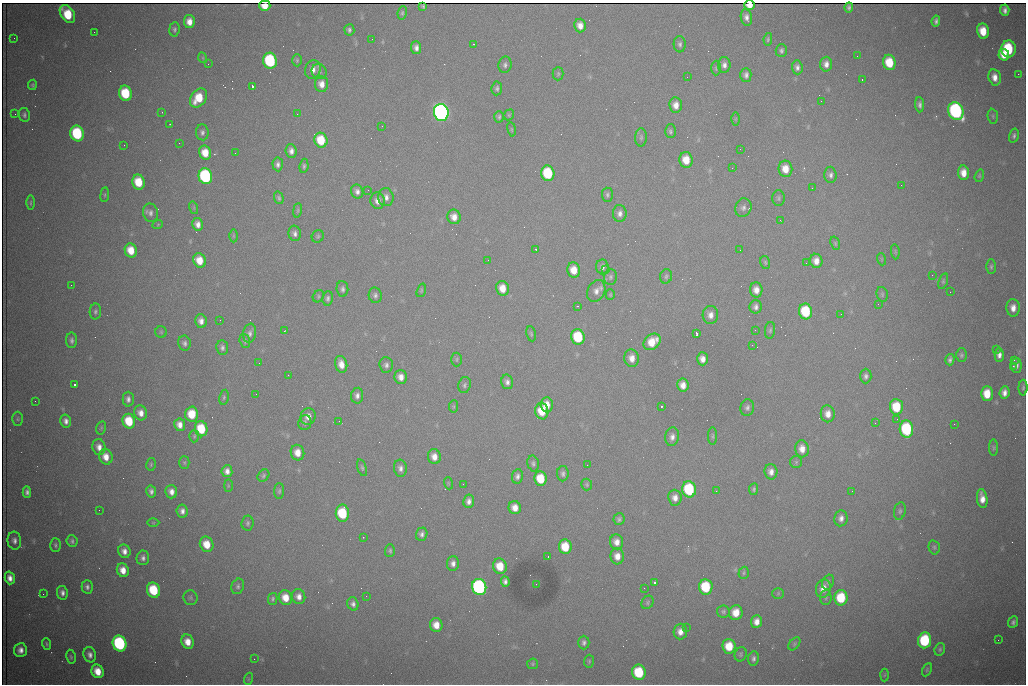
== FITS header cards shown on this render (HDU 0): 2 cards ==
NAXIS1  =                 1024 /fastest changing axis
NAXIS2  =                  682 /next to fastest changing axis

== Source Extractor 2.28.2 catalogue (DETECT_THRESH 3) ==
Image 1024 x 682 px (HDU 0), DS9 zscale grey, 1 PNG px = 1 image px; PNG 1028 x 686 px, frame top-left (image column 1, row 682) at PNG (2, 3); each listed source drawn as its Kron ellipse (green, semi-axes under 4 px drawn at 4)
Background 2810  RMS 33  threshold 99.1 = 3 sigma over >= 5 px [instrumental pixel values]
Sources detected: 333; all 333 listed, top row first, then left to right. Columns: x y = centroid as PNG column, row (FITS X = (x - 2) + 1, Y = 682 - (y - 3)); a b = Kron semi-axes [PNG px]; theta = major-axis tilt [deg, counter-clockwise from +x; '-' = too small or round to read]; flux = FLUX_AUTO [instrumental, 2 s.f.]
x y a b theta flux
749 5 5 4 - 2.3e+04
265 6 6 5 - 2.7e+04
423 6 4 3 - 1.9e+03
849 7 5 4 - 3.9e+03
1005 10 6 4 -85 9.1e+03
402 13 7 4 80 4.0e+03
67 14 10 6 -56 7.7e+04
746 17 8 5 -81 1.0e+04
936 21 5 4 - 6.0e+03
189 22 6 5 - 2.0e+04
580 25 7 6 - 1.7e+04
174 29 7 5 85 4.8e+03
349 30 5 5 - 5.9e+03
983 31 7 6 - 4.4e+04
94 32 2 2 - 1.1e+03
14 38 2 2 - 1.2e+03
372 39 2 2 - 9.7e+02
768 39 6 4 80 3.6e+03
474 44 2 2 - 1.5e+03
680 44 8 6 -88 6.4e+03
416 48 6 5 - 1.0e+04
1008 49 8 7 - 1.4e+05
781 51 6 5 - 5.2e+03
1004 55 6 5 - 2.8e+04
857 56 2 2 - 2.0e+03
203 58 5 3 - 2.0e+03
297 60 6 5 - 3.4e+03
270 61 8 6 -77 2.3e+05
889 62 8 6 -78 6.3e+04
208 64 3 2 - 2.9e+03
826 64 7 6 - 1.3e+04
505 65 8 6 78 7.0e+03
724 65 8 6 88 1.0e+04
797 67 7 5 -86 8.3e+03
716 68 7 5 90 3.8e+03
313 70 9 7 74 1.4e+04
319 72 8 7 - 5.8e+03
558 74 7 5 89 3.8e+03
1018 74 2 2 - 1.4e+04
746 75 7 5 -89 8.3e+03
687 77 2 2 - 8.7e+02
995 77 8 6 -78 1.9e+04
862 79 3 2 - 5.6e+03
321 84 8 6 -83 1.8e+04
32 85 5 4 - 3.4e+03
252 86 3 3 - 1.0e+05
497 88 7 5 85 5.5e+03
125 93 8 6 -77 9.4e+04
198 98 10 7 53 6.1e+04
821 101 2 2 - 1.4e+03
676 105 7 6 - 1.9e+04
920 105 7 4 -87 7.6e+03
956 111 9 7 -67 5.6e+05
162 112 2 2 - 1.3e+03
441 112 8 7 - 1.2e+06
15 114 2 2 - 8.6e+02
297 114 2 2 - 2.6e+03
24 115 7 5 -81 5.6e+03
509 115 6 5 - 2.9e+03
993 116 7 5 -83 3.7e+03
499 117 6 5 - 4.7e+03
735 119 6 4 89 3.0e+03
170 124 3 2 - 2.6e+03
382 126 3 2 - 1.9e+03
512 129 7 3 -81 2.5e+03
670 131 7 5 89 5.0e+03
202 132 8 6 -84 7.7e+03
77 133 8 6 -75 1.8e+05
1014 136 7 5 75 5.9e+03
641 137 9 6 89 6.0e+03
321 140 7 6 - 6.6e+04
179 143 2 2 - 4.1e+03
124 145 2 2 - 1.8e+03
740 149 2 2 - 2.7e+03
291 151 7 5 -84 1.2e+04
205 153 7 6 - 3.6e+04
235 153 2 2 - 1.4e+03
686 160 8 6 -79 3.8e+04
278 164 7 5 -85 8.2e+03
304 166 7 4 83 4.6e+03
732 168 2 2 - 9.0e+02
785 169 8 7 - 3.1e+04
548 173 8 6 -77 1.3e+05
963 173 7 5 -84 2.4e+04
830 175 8 6 -88 8.0e+03
205 176 8 7 - 3.5e+05
979 176 6 4 72 3.1e+03
138 182 7 6 - 5.6e+04
901 185 2 2 - 1.7e+03
812 188 2 2 - 3.0e+03
368 190 2 2 - 8.4e+03
357 192 7 6 - 1.0e+04
105 195 7 3 82 3.0e+03
607 195 7 5 -86 5.1e+03
386 197 9 7 -81 1.3e+04
279 198 6 4 -73 4.6e+03
779 198 7 6 - 4.7e+03
378 201 8 7 - 1.6e+04
31 203 7 3 89 3.0e+03
194 208 6 4 -73 2.7e+03
743 208 9 8 - 9.6e+03
297 210 7 3 81 3.1e+03
151 213 9 7 -79 9.2e+03
620 213 8 6 89 1.1e+04
454 217 7 6 - 1.9e+04
780 220 3 2 - 2.2e+03
158 224 5 3 - 1.9e+03
198 224 6 5 - 1.3e+04
295 233 8 6 -77 8.9e+03
233 236 6 4 90 2.9e+03
318 236 6 5 - 3.8e+03
835 243 7 4 -72 3.2e+03
536 249 3 3 - 2.5e+03
131 250 7 6 - 3.7e+04
740 250 2 2 - 1.1e+03
895 252 8 3 -85 2.8e+03
881 259 6 4 -71 2.4e+03
199 260 7 6 - 3.6e+04
488 260 3 2 - 2.3e+03
816 261 7 6 - 1.9e+04
765 262 6 5 - 3.4e+03
806 263 2 2 - 1.4e+03
602 267 7 6 - 8.6e+03
991 267 7 5 89 4.4e+03
574 270 7 6 - 3.2e+04
606 270 2 2 - 1.6e+03
932 275 2 2 - 1.1e+03
666 276 7 6 - 4.8e+03
610 277 8 6 88 5.8e+03
943 281 8 4 72 3.9e+03
71 285 2 2 - 7.2e+03
502 288 7 6 - 3.0e+04
342 289 8 6 -84 6.8e+03
421 290 7 4 71 3.0e+03
756 290 7 6 - 1.8e+04
596 291 11 8 64 1.6e+04
950 292 2 2 - 9.2e+02
882 294 7 5 -76 4.2e+03
375 295 8 6 -77 6.9e+03
610 295 5 4 - 2.8e+03
318 296 6 5 - 3.6e+03
328 298 7 5 82 6.1e+03
878 304 2 2 - 1.1e+03
577 306 3 2 - 1.3e+03
756 307 6 6 - 8.2e+03
1013 308 9 6 -88 1.9e+04
806 311 8 6 -81 1.2e+05
95 312 8 5 87 5.6e+03
841 314 3 2 - 2.7e+03
710 315 9 8 - 1.5e+04
220 320 2 2 - 9.4e+02
201 321 7 5 -77 1.3e+04
755 330 3 2 - 1.5e+03
770 330 8 5 81 4.6e+03
284 331 4 2 - 1.4e+03
161 332 5 5 - 3.1e+03
250 333 10 6 81 9.3e+03
531 334 7 4 -79 3.8e+03
697 334 4 3 - 7.0e+03
578 337 8 6 -78 1.2e+05
71 340 8 5 90 6.8e+03
245 341 7 5 -72 4.4e+03
652 342 9 7 41 4.4e+04
184 343 7 6 - 7.2e+03
752 345 2 2 - 4.4e+03
222 348 7 6 - 6.8e+03
997 349 3 2 - 2.3e+03
961 355 7 5 89 4.7e+03
999 355 7 4 90 1.1e+04
632 358 9 7 -83 2.0e+04
457 359 7 5 89 3.5e+03
702 359 7 5 -89 1.5e+04
950 360 6 4 75 6.3e+03
1014 360 3 3 - 2.8e+03
259 363 3 2 - 1.7e+03
341 364 8 6 -77 2.2e+04
386 365 7 7 - 7.8e+03
1013 366 2 2 - 1.8e+04
1016 366 7 5 88 9.1e+03
288 375 3 2 - 1.8e+03
866 376 7 5 89 7.2e+03
401 377 7 6 - 1.7e+04
507 382 7 6 - 8.8e+03
75 384 3 3 - 8.8e+03
465 385 8 6 75 5.7e+03
683 385 6 5 - 1.9e+04
1023 388 8 4 88 4.0e+03
1004 393 6 5 - 1.3e+04
256 394 3 2 - 1.7e+03
987 394 7 6 - 4.6e+04
357 396 8 6 83 8.9e+03
224 397 7 5 80 3.9e+03
128 399 7 5 -89 8.4e+03
35 401 2 2 - 1.5e+03
547 405 7 6 - 2.7e+04
453 406 6 4 84 2.7e+03
661 407 3 3 - 5.9e+03
896 407 8 6 -85 7.7e+04
747 408 8 6 78 7.4e+03
542 411 8 6 -80 5.1e+04
141 413 7 6 - 1.7e+04
192 414 7 6 - 5.2e+04
828 414 8 7 - 2.0e+04
308 417 8 7 - 1.8e+04
17 419 7 5 90 3.7e+03
897 419 2 2 - 8.8e+02
66 421 6 5 - 1.1e+04
129 421 7 6 - 6.7e+04
339 421 2 2 - 1.4e+03
305 422 7 6 - 6.2e+03
875 423 3 2 - 1.9e+03
954 424 2 2 - 9.5e+03
180 425 6 5 - 1.6e+04
101 428 7 5 77 3.6e+03
201 429 7 6 - 6.9e+04
906 429 9 6 -85 1.9e+05
194 436 6 5 - 3.5e+03
713 436 9 3 90 3.4e+03
672 437 9 6 83 1.2e+04
99 447 8 6 -77 1.5e+04
993 448 8 4 -90 3.6e+03
802 449 8 7 - 2.1e+04
297 453 8 6 -74 2.6e+04
106 457 8 6 -71 2.4e+04
434 457 7 6 - 1.9e+04
184 462 6 5 - 3.4e+03
796 462 6 6 - 3.6e+03
533 463 8 5 -77 6.0e+03
151 464 6 4 76 3.4e+03
587 465 2 2 - 5.5e+03
362 468 9 4 -73 4.3e+03
400 468 8 6 -83 1.0e+04
227 471 6 5 - 1.2e+04
771 472 7 6 - 1.3e+04
563 474 8 5 89 7.0e+03
263 476 7 5 49 4.3e+03
517 476 7 5 80 8.2e+03
540 478 7 6 - 5.9e+04
448 483 6 4 -72 2.5e+03
463 484 2 2 - 1.5e+03
587 484 6 5 - 3.7e+03
228 486 6 3 90 2.4e+03
689 489 8 7 - 1.7e+05
754 489 6 4 81 4.1e+03
151 491 6 5 - 7.6e+03
279 491 8 5 88 4.6e+03
716 491 3 3 - 2.9e+03
852 491 3 2 - 1.9e+03
27 492 6 4 -86 7.9e+03
171 492 6 6 - 1.4e+04
675 498 8 6 -84 1.5e+04
982 498 9 5 -82 2.1e+04
469 501 7 5 78 1.1e+04
515 508 6 6 - 2.0e+04
99 510 2 2 - 8.3e+02
182 511 6 5 - 1.0e+04
900 511 9 6 76 5.5e+03
342 513 8 6 89 1.2e+05
841 518 8 6 82 1.2e+04
619 519 6 5 - 5.3e+03
153 523 6 4 0 2.5e+03
248 523 7 6 - 5.3e+03
422 534 7 5 70 7.7e+03
363 537 2 2 - 1.9e+03
14 541 9 6 -85 1.0e+04
72 541 6 5 - 5.3e+03
616 542 7 6 - 1.7e+04
207 544 8 6 -67 4.1e+04
55 545 6 5 - 4.7e+03
565 547 7 6 - 5.9e+04
934 547 7 5 -76 4.0e+03
124 551 7 6 - 1.3e+04
390 551 6 5 - 4.1e+03
617 556 8 7 - 2.0e+04
548 557 3 2 - 3.3e+03
143 558 7 6 - 8.7e+03
453 563 7 6 - 1.1e+04
500 566 8 6 -73 5.1e+04
123 570 7 6 - 2.5e+04
744 573 6 5 - 3.7e+03
10 578 6 5 - 1.5e+04
505 582 5 4 - 7.7e+03
828 582 8 5 64 5.5e+03
654 583 3 3 - 1.0e+05
536 584 2 2 - 1.2e+03
238 586 8 6 67 5.9e+03
87 587 7 5 88 7.4e+03
479 587 8 7 - 5.7e+05
706 587 7 7 - 1.1e+05
644 588 2 2 - 1.2e+03
823 588 9 7 74 2.2e+04
153 590 8 6 -68 1.0e+05
62 593 7 5 -80 9.8e+03
778 593 5 5 - 3.0e+03
43 594 2 2 - 2.9e+03
366 596 2 2 - 9.8e+02
299 597 7 6 - 1.5e+04
190 598 7 7 - 5.2e+03
285 598 7 6 - 3.3e+04
826 598 7 5 87 4.8e+03
841 598 8 6 89 8.8e+04
273 599 6 4 76 4.5e+03
647 602 7 5 59 4.3e+03
353 604 7 5 -70 7.9e+03
723 611 6 6 - 4.8e+03
736 612 7 6 - 3.1e+04
756 622 6 5 - 1.7e+04
1013 622 6 5 - 6.3e+03
436 625 7 6 - 2.7e+04
686 627 2 2 - 1.2e+03
680 632 8 6 88 1.8e+04
925 640 8 6 83 1.7e+05
998 640 2 2 - 1.2e+03
188 642 7 6 - 2.6e+04
584 642 7 5 -90 7.0e+03
120 643 8 6 -67 3.5e+05
47 644 6 3 -70 3.3e+03
794 644 7 5 50 3.9e+03
729 646 7 6 - 5.2e+04
940 649 6 5 - 4.2e+03
20 650 7 6 - 1.4e+04
741 654 7 5 69 4.2e+03
90 655 8 6 -74 1.1e+04
71 657 7 4 -79 3.6e+03
753 658 7 5 81 7.1e+03
254 659 2 2 - 5.3e+03
589 661 6 5 - 3.4e+03
533 664 5 5 - 3.4e+03
927 670 7 4 65 3.2e+03
98 671 7 6 - 3.4e+04
639 672 7 7 - 1.1e+05
885 675 6 4 87 3.2e+03
248 679 6 4 71 2.5e+03
At the frame edge (FLAGS 8, measured only in part): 2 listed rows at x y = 749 5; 265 6

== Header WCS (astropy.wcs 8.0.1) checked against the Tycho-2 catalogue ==
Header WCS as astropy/WCSLIB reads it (CRVAL/CRPIX/CD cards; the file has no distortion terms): RA---TAN/DEC--TAN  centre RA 07:09:20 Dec +30:56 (107.33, +30.93 deg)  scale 1.43 arcsec/px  FOV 24.4' x 16.3'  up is -93 deg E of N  parity flipped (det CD > 0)
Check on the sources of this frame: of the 60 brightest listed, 6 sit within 2.1 arcsec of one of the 9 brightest Tycho-2 stars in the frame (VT <= 12.48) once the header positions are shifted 0.54 arcsec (0.51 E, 0.17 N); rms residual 1.03 arcsec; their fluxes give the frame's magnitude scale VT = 25.87 - 2.5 log10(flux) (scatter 0.20 mag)
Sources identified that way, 6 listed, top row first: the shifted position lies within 2.1 arcsec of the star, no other Tycho-2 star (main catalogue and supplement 1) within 4.2 arcsec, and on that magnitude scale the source's flux lands within +1.5 / -3 mag of the star's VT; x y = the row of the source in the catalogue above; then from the Tycho-2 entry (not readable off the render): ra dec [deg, ICRS J2000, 3 dp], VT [Tycho-2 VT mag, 2 dp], TYC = Tycho-2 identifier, HIP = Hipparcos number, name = IAU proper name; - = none
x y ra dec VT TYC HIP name
956 111 107.215 +31.104 11.64 2438-821-1 - -
441 112 107.226 +30.900 10.76 2438-883-1 - -
77 133 107.244 +30.756 12.13 2438-718-1 - -
205 176 107.261 +30.807 12.26 2438-856-1 - -
479 587 107.445 +30.924 11.38 2438-1056-1 - -
120 643 107.478 +30.782 11.68 2438-545-1 - -